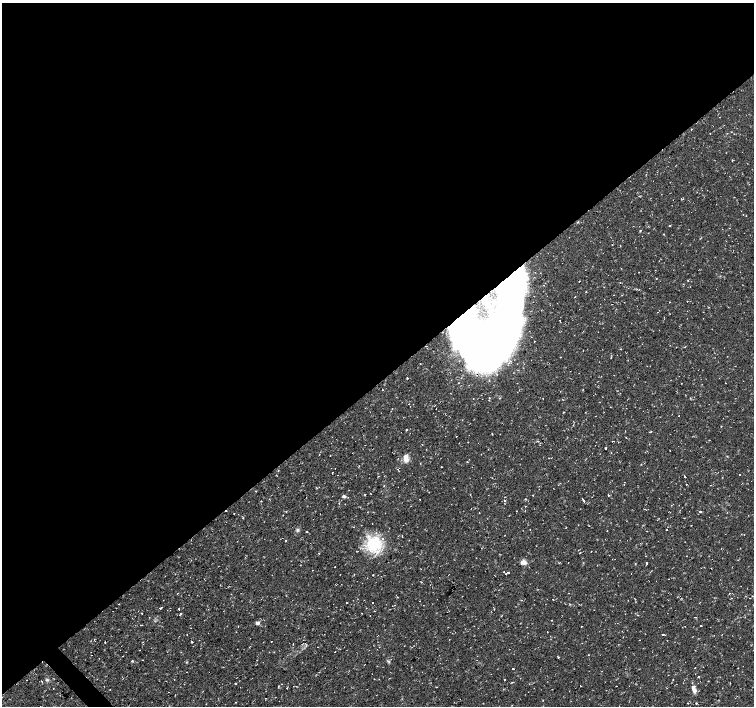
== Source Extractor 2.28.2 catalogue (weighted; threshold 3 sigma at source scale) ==
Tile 2 of 4 x 4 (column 2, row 1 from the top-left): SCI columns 1505-3008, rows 4366-5772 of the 6017 x 5986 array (HDU 1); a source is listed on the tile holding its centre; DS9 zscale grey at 2 x 2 block average (1 PNG px = mean of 2 x 2 image px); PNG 756 x 708 px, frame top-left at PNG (2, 3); no overlay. Shown black and unused: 54% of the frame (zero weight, under 2 of 3 exposures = <1% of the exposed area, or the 3 px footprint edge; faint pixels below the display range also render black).
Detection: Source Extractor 2.28.2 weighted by HDU 2 'WHT'; one run over the whole footprint, this tile lists its part. Background 0.0198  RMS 0.003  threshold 0.0135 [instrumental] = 3 sigma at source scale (4.5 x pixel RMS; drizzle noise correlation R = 1.50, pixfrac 1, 0.0396/0.0396 arcsec/px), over >= 5 px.
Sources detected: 140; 1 too faint to see at this stretch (2 x 2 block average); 2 inside a brighter object's white glare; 17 cosmic-ray / hot-pixel residue — not listed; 2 inside a brighter listed object's ellipse — not listed separately; the other 118 listed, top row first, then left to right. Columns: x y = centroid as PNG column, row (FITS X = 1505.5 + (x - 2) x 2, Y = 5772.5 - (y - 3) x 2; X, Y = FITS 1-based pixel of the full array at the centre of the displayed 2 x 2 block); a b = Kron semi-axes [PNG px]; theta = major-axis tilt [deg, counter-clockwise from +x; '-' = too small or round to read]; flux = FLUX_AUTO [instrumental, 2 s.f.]
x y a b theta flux
710 133 2 2 - 1.1
743 214 2 2 - 0.23
669 225 2 2 - 0.75
640 231 2 2 - 0.31
664 234 2 2 - 0.42
612 245 2 2 - 0.27
639 272 2 2 - 0.22
656 278 2 2 - 0.24
688 281 2 2 - 0.32
620 282 2 2 - 0.46
575 297 2 2 - 0.37
541 310 2 2 - 0.3
560 320 2 2 - 0.38
500 339 94 29 72 430
535 341 2 2 - 0.67
560 357 2 2 - 0.51
407 378 2 2 - 0.64
383 390 2 2 - 0.29
436 409 2 2 - 0.45
679 415 2 2 - 0.74
573 425 2 2 - 0.35
406 430 2 2 - 0.47
651 431 3 2 - 0.45
709 440 2 2 - 0.23
613 441 2 2 - 8.4
422 444 2 2 - 0.47
606 448 2 2 - 0.44
670 450 2 2 - 0.22
319 455 2 2 - 0.65
406 459 8 6 -68 4.1
467 462 2 2 - 0.3
420 463 2 2 - 0.34
359 466 2 2 - 0.34
441 467 2 2 - 0.61
332 473 2 2 - 0.43
739 474 2 2 - 0.51
378 476 2 2 - 0.39
684 476 2 2 - 3
625 482 2 2 - 0.23
256 491 2 2 - 0.36
370 493 2 2 - 0.32
365 494 2 2 - 0.31
533 495 2 2 - 0.25
608 495 3 2 - 0.63
344 496 5 3 - 1.4
420 499 2 2 - 0.3
526 499 2 2 - 0.72
582 499 2 2 - 1.4
505 501 2 2 - 0.82
584 501 2 2 - 1.1
700 512 2 2 - 5.9
589 526 2 2 - 0.24
297 530 4 4 - 1.1
666 530 2 2 - 0.45
607 531 2 2 - 0.63
307 532 2 2 - 0.38
505 535 2 2 - 0.26
285 541 2 2 - 4.3
374 544 21 18 38 30
580 553 3 2 - 0.32
646 556 2 2 - 0.44
738 560 2 2 - 0.3
523 562 8 5 -7 3.3
646 563 2 2 - 2.5
635 564 2 2 - 0.35
335 567 2 2 - 0.54
312 570 2 2 - 0.32
504 572 2 2 - 0.24
508 572 2 2 - 2
506 574 2 2 - 1.3
373 575 2 2 - 0.34
421 582 2 2 - 0.66
553 599 2 2 - 1.4
521 600 2 2 - 0.82
347 602 2 2 - 1.5
372 602 2 2 - 0.78
570 604 2 2 - 0.39
161 608 2 2 - 1.5
179 609 2 2 - 1.4
142 614 2 2 - 0.53
181 614 2 2 - 0.96
370 615 2 2 - 0.26
258 623 3 3 - 2.5
238 626 2 2 - 0.25
474 626 2 2 - 0.23
581 626 2 2 - 0.77
701 626 2 2 - 1.7
663 634 3 2 - 1.1
271 641 2 2 - 0.58
192 642 2 2 - 0.61
293 644 2 2 - 0.69
317 647 2 2 - 0.87
139 650 2 2 - 0.3
126 652 2 2 - 0.41
269 652 2 2 - 0.23
335 652 2 2 - 0.24
588 655 2 2 - 0.29
558 657 3 2 - 0.59
257 660 2 2 - 0.33
132 661 3 3 - 0.65
186 662 3 2 - 0.45
388 662 4 2 - 0.74
738 668 2 2 - 0.27
513 669 2 2 - 5.5
187 672 2 2 - 0.28
374 679 2 2 - 0.37
504 679 2 2 - 0.84
27 680 2 2 - 1
47 680 4 3 - 1.1
673 680 2 2 - 0.5
42 681 2 2 - 2.6
235 683 2 2 - 2.2
296 686 2 2 - 0.3
436 687 2 2 - 0.34
53 689 2 2 - 0.28
694 690 7 5 -66 3
696 703 2 2 - 0.49
40 706 2 2 - 0.25
Overlapping masked pixels (flux is a lower limit): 1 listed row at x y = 500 339
Isophote crosses this tile's border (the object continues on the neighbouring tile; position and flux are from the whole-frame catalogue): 1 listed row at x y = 40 706
Diffuse or blended objects may show on this block-average render without a row.